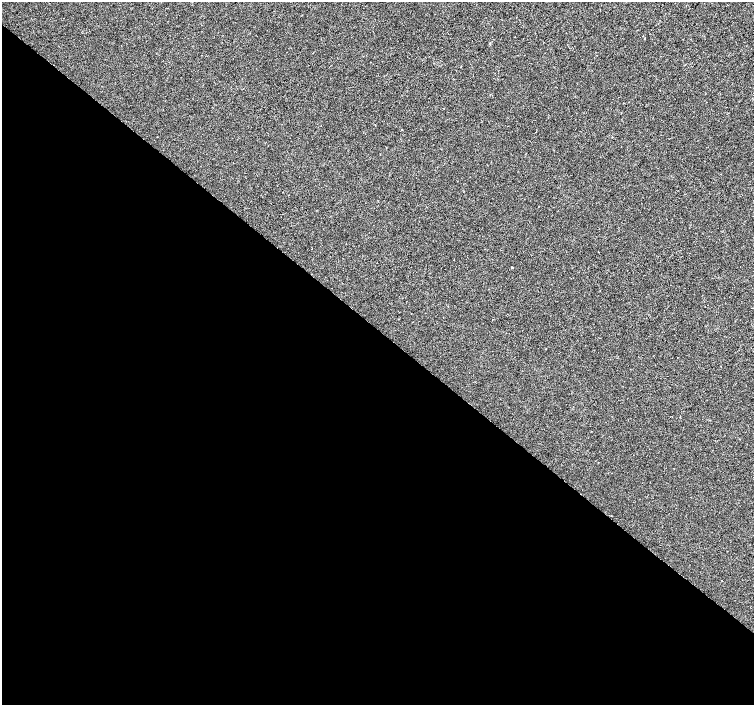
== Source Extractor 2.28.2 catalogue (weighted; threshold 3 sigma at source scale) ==
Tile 14 of 4 x 4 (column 2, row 4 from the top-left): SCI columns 1509-3011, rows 235-1640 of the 6016 x 6029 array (HDU 1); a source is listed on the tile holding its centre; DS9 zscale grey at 2 x 2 block average (1 PNG px = mean of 2 x 2 image px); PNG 756 x 707 px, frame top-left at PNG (2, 2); no overlay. Shown black and unused: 53% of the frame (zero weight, under 2 of 3 exposures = <1% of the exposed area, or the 3 px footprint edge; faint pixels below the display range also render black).
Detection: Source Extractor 2.28.2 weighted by HDU 2 'WHT'; one run over the whole footprint, this tile lists its part. Background 2.22e-04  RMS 0.0026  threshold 0.0116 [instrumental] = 3 sigma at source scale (4.5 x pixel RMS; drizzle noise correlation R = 1.50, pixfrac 1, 0.0396/0.0396 arcsec/px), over >= 5 px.
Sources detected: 5; all 5 listed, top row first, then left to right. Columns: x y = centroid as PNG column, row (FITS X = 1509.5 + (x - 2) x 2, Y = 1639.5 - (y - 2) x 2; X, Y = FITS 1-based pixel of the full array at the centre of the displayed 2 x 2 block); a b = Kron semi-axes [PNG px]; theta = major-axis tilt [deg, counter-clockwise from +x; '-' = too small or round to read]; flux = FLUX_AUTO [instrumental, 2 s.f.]
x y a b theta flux
645 38 2 2 - 1.7
401 130 2 2 - 0.42
512 267 2 2 - 0.96
546 349 2 2 - 0.38
722 580 2 2 - 0.26